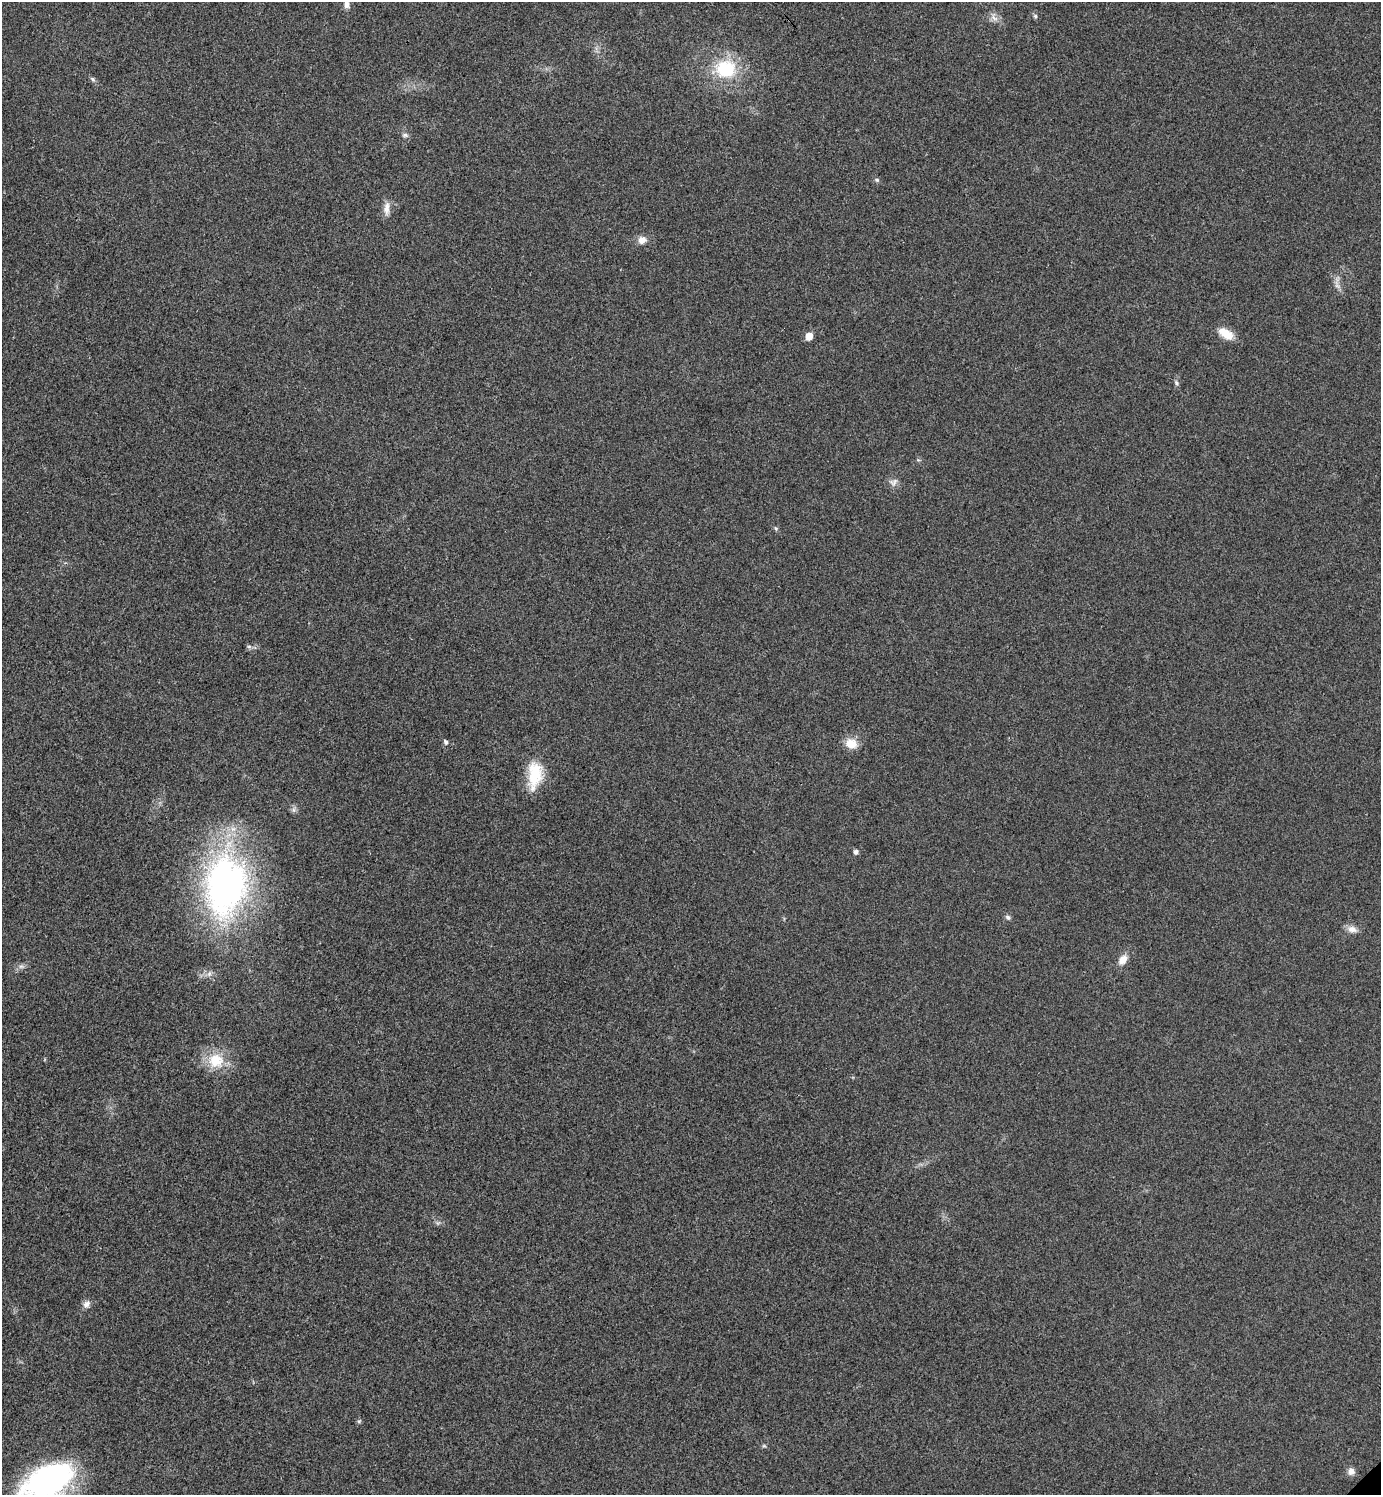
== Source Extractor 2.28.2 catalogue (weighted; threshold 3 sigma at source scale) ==
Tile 11 of 4 x 4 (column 3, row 3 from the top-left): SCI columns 3062-4440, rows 1497-2989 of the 5980 x 5981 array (HDU 1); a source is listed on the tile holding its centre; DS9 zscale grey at full resolution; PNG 1383 x 1497 px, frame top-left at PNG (2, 2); no overlay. Shown black and unused: <1% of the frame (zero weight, under 3 of 4 exposures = <1% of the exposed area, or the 3 px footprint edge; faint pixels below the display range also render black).
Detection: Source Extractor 2.28.2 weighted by HDU 2 'WHT'; one run over the whole footprint, this tile lists its part. Background 0.0281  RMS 0.0053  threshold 0.024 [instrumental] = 3 sigma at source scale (4.5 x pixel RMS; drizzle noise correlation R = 1.50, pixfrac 1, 0.05/0.05 arcsec/px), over >= 5 px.
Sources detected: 32; all 32 listed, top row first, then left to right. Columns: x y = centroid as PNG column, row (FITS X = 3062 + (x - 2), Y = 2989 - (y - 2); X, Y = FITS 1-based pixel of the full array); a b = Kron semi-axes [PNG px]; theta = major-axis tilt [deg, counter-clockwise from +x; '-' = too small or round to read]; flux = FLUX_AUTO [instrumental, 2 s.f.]
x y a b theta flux
347 4 10 7 -77 2.6
1035 16 6 5 - 0.9
994 18 13 6 -49 2.9
725 69 25 21 -2 29
93 79 7 5 -29 1.1
405 135 9 5 -1 1.4
877 180 5 5 - 0.88
387 208 20 8 87 4.1
642 240 11 10 - 3.6
1337 286 7 4 -19 1.2
1226 334 20 10 -34 7.8
809 336 6 5 - 7.3
1176 383 7 5 -69 1.1
894 482 12 9 40 2.8
776 528 6 4 -30 0.83
249 646 7 4 0 1.1
446 742 7 5 -66 1.3
851 743 15 11 -20 7.2
535 775 35 17 84 19
293 810 7 6 - 1.4
856 852 5 5 - 1.7
225 886 73 49 82 200
1008 917 8 6 -45 1.3
1352 929 13 9 -14 3.5
1123 960 14 9 58 4.8
21 966 7 4 0 1.3
216 1061 22 21 - 16
86 1304 11 7 48 2.8
359 1421 6 4 44 0.81
764 1446 6 4 -18 0.72
1351 1471 9 8 - 2.8
47 1481 55 29 27 120
Isophote crosses this tile's border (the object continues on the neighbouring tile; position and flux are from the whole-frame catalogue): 2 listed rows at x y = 347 4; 47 1481